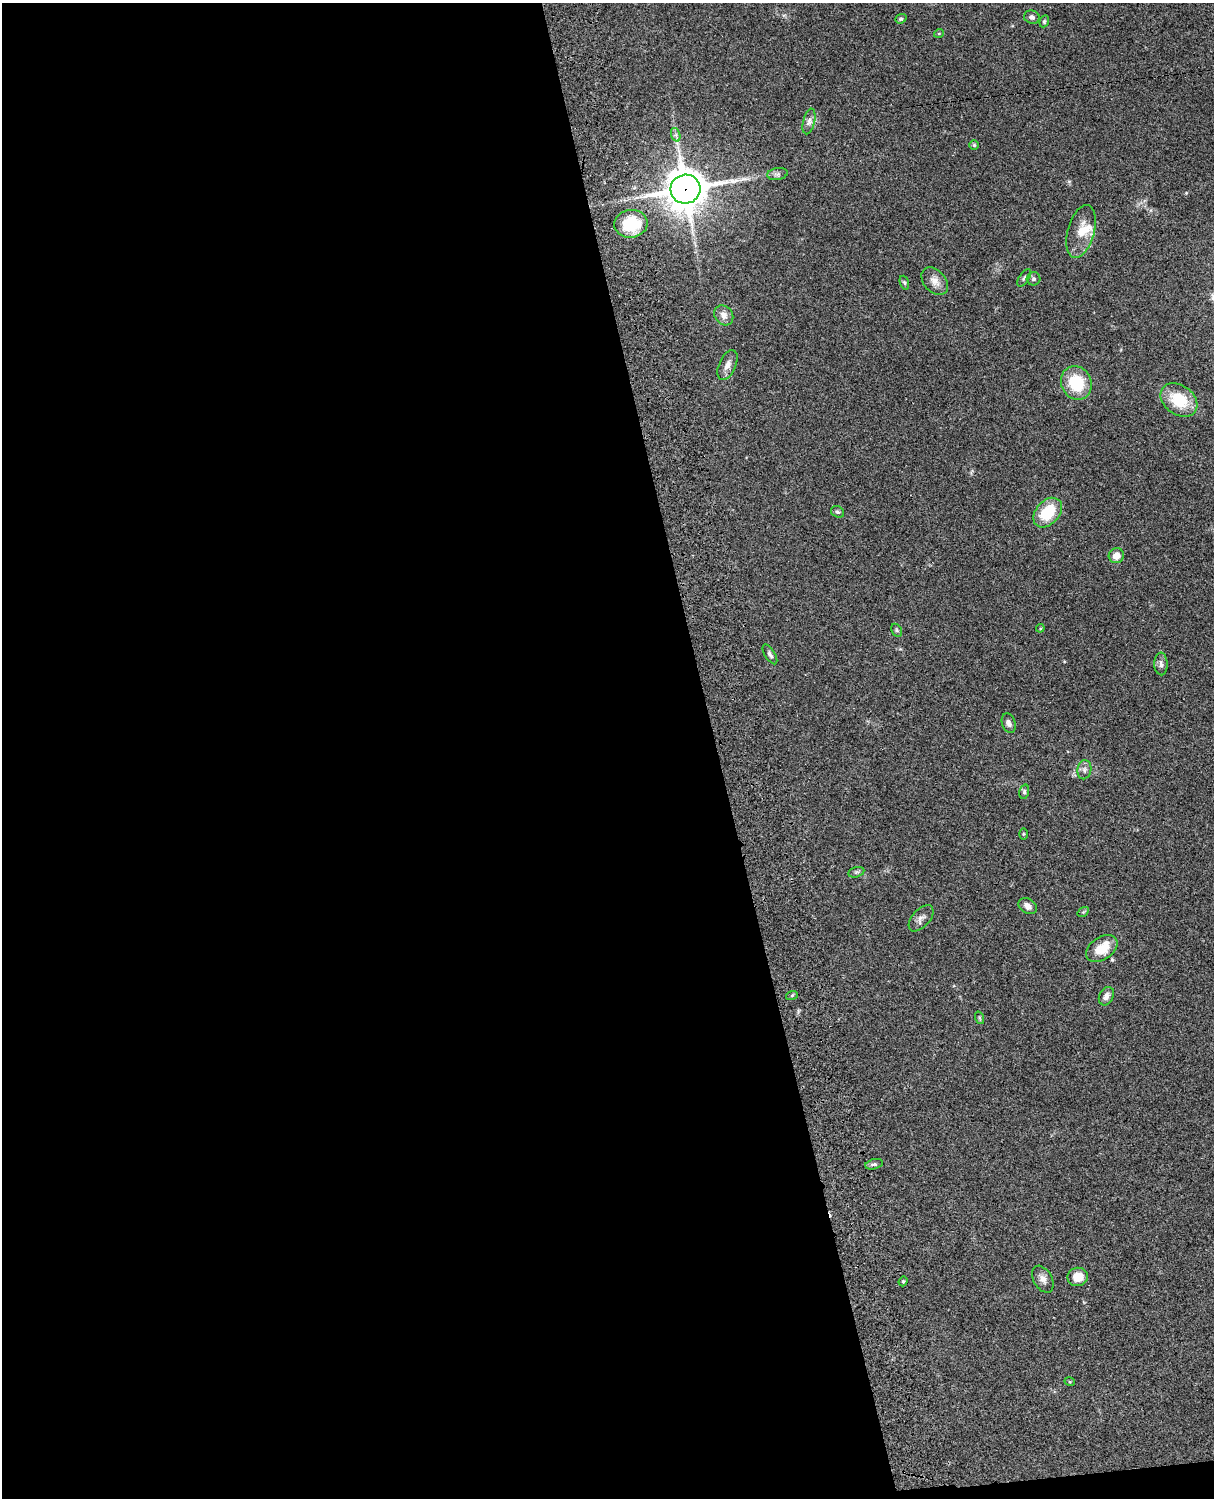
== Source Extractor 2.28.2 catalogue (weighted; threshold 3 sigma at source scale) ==
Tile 9 of 4 x 3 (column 1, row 3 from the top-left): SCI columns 122-1333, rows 277-1772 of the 5088 x 4926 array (HDU 1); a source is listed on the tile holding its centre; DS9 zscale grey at full resolution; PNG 1216 x 1500 px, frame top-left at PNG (2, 3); each listed source drawn as its Kron ellipse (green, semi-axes under 4 px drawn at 4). Shown black and unused: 60% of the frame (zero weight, under 3 of 4 exposures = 6% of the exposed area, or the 3 px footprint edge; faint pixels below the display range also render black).
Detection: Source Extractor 2.28.2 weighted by HDU 2 'WHT'; one run over the whole footprint, this tile lists its part. Background 0.0871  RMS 0.0061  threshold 0.0272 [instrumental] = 3 sigma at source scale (4.5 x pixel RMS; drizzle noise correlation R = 1.50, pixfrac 1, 0.05/0.05 arcsec/px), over >= 5 px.
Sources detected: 44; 1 inside a brighter listed object's ellipse — not listed separately; the other 43 listed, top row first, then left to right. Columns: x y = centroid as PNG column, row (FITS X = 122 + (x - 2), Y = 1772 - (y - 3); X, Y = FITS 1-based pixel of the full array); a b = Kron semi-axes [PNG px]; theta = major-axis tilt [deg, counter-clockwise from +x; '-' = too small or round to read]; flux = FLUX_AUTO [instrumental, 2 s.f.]
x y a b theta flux
1032 17 8 6 -14 1.9
901 19 6 4 21 0.84
1044 21 6 4 69 0.85
939 33 5 3 - 0.47
809 121 13 6 77 2.5
676 135 7 4 -72 1.4
974 145 5 5 - 0.73
777 174 10 6 9 1.8
685 189 15 14 - 1500
631 224 16 14 7 24
1081 232 27 13 75 11
1024 278 10 5 56 1.3
1034 279 7 6 - 1.3
935 281 16 11 -48 4.6
904 283 7 4 -69 0.95
724 315 11 9 -51 3.7
727 365 16 8 66 3.6
1076 383 17 15 -63 23
1179 400 20 14 -37 21
838 512 7 5 -29 1.1
1048 513 17 11 47 21
1116 556 8 7 - 4.7
1040 628 4 3 - 0.58
897 630 7 5 -60 0.88
770 654 11 5 -58 1.7
1161 664 11 6 -88 2.3
1009 723 10 6 -71 2.3
1084 770 9 7 80 2.2
1024 792 7 4 74 1.1
1023 834 5 4 - 0.59
856 872 8 5 14 1.2
1028 906 10 7 -33 3.2
1083 912 6 4 33 0.69
921 918 16 8 48 3.1
1102 949 17 11 33 13
792 995 6 4 19 0.89
1106 996 10 7 62 3.1
980 1018 6 4 -71 0.78
874 1164 9 5 13 1.3
1078 1277 10 9 - 7.5
1043 1279 14 9 -59 3.5
903 1281 5 4 - 0.8
1070 1382 5 3 - 0.53
Overlapping masked pixels (flux is a lower limit): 1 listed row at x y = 685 189